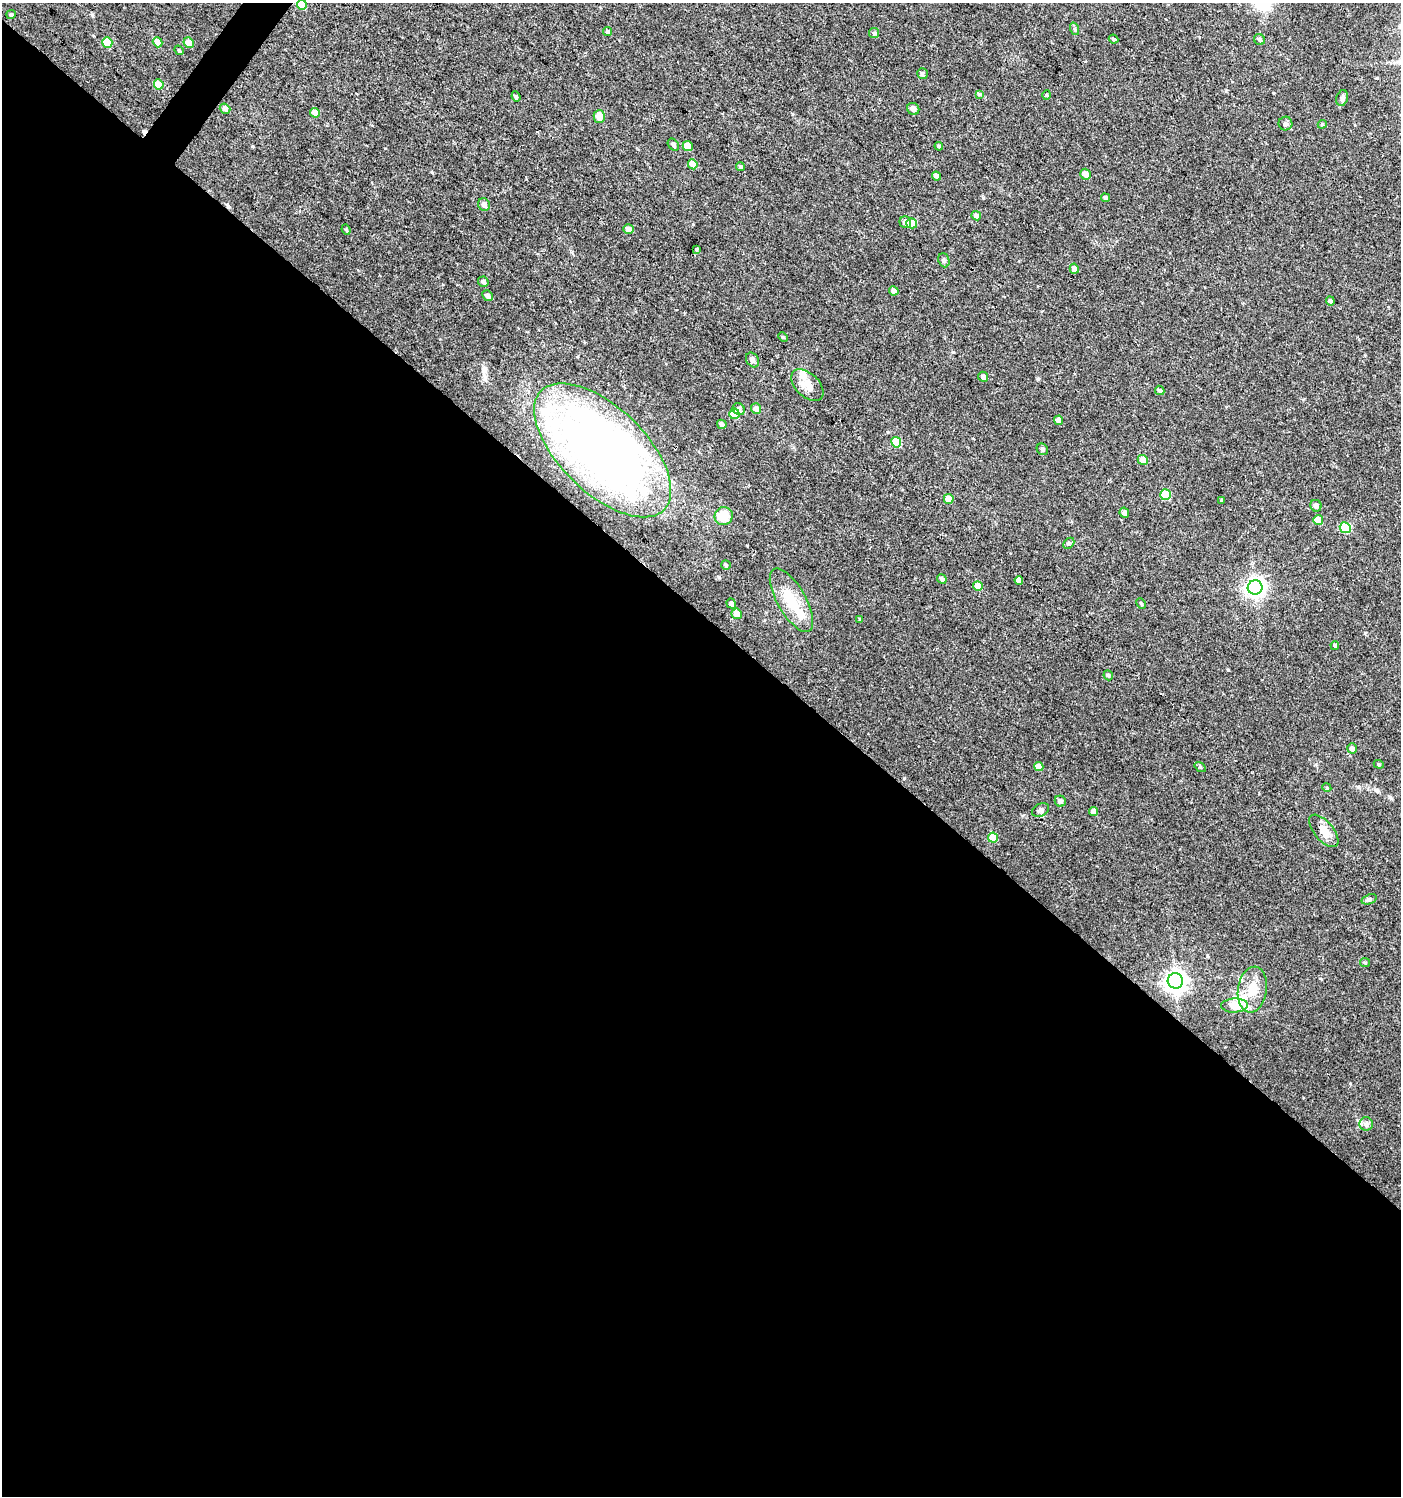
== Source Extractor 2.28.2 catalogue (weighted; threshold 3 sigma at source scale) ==
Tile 14 of 4 x 4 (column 2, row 4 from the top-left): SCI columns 1644-3042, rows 2-1495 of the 6018 x 5985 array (HDU 1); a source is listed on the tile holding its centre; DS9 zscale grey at full resolution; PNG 1403 x 1498 px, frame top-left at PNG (2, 3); each listed source drawn as its Kron ellipse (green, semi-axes under 4 px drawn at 4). Shown black and unused: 59% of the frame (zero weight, under 3 of 4 exposures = <1% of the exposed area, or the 3 px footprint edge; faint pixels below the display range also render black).
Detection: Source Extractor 2.28.2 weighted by HDU 2 'WHT'; one run over the whole footprint, this tile lists its part. Background 0.0233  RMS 0.004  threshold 0.018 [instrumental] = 3 sigma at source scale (4.5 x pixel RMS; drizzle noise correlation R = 1.50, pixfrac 1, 0.0396/0.0396 arcsec/px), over >= 5 px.
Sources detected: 101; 1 inside a brighter object's white glare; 2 cosmic-ray / hot-pixel residue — neither listed nor drawn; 3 inside a brighter listed object's ellipse — not listed separately; the other 95 listed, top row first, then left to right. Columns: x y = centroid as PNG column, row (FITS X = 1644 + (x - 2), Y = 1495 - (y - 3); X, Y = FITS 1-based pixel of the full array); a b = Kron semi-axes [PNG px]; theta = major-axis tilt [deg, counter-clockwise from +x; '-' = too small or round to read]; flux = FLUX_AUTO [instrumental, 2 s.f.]
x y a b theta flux
302 5 5 5 - 8.7
11 14 5 4 - 0.83
1075 29 6 4 -71 0.59
608 32 5 4 - 0.74
874 33 5 5 - 0.63
1114 39 5 3 - 0.51
1259 40 6 5 - 1
107 42 5 5 - 9.8
158 42 5 4 - 4.2
189 42 5 5 - 3.2
179 50 5 4 - 0.49
922 74 5 5 - 0.96
159 84 5 5 - 6.8
979 94 4 4 - 0.48
1047 95 5 3 - 0.35
516 97 5 4 - 0.75
1342 98 8 5 74 0.94
225 109 5 5 - 1.5
913 109 6 5 - 1.6
315 113 5 4 - 3
599 117 6 5 - 4.1
1285 123 7 7 - 0.99
1322 124 4 4 - 0.5
673 145 6 5 - 1.1
688 146 5 4 - 5.5
939 146 4 4 - 0.61
693 164 5 4 - 4
740 167 4 4 - 0.8
1085 174 5 5 - 2.5
936 176 5 4 - 1.2
1105 198 4 4 - 0.88
484 205 7 5 -56 1.6
976 216 5 4 - 1.5
905 222 6 5 - 1.8
912 223 5 5 - 4.9
628 229 5 4 - 2.3
346 230 5 4 - 0.51
696 249 3 3 - 0.45
944 260 7 5 -68 0.78
1074 269 5 4 - 2.1
483 282 5 5 - 0.89
894 291 5 4 - 1.7
488 296 5 5 - 1.3
1330 301 4 4 - 1
783 337 5 3 - 0.41
752 360 8 6 -57 1.4
983 377 5 5 - 1.7
807 385 19 11 -44 5
1160 390 5 4 - 0.73
739 409 6 5 - 1.6
756 409 5 5 - 2
734 414 5 5 - 9.1
1059 420 5 4 - 2.4
722 424 5 4 - 1.2
896 442 5 5 - 11
1042 449 6 5 - 0.85
603 450 86 43 -44 250
1143 460 5 5 - 3.3
1166 495 5 5 - 15
949 499 5 4 - 5.5
1222 500 3 3 - 0.42
1316 506 6 5 - 1.5
1124 513 5 4 - 1.6
724 516 9 9 - 8.7
1318 520 5 4 - 6.2
1345 528 5 5 - 23
1069 543 6 4 44 0.67
726 565 5 4 - 0.58
942 579 5 4 - 0.85
1019 580 4 4 - 1.8
978 586 5 4 - 5.1
1255 587 7 7 - 200
791 600 36 14 -60 12
731 604 5 4 - 1.5
1141 604 6 4 -63 0.5
737 614 5 5 - 3.8
860 619 4 4 - 0.39
1335 645 4 4 - 0.62
1108 675 5 4 - 0.73
1352 748 5 4 - 1.6
1379 764 5 4 - 0.47
1039 766 4 4 - 3.4
1200 767 6 4 -35 0.5
1327 788 4 3 - 0.34
1060 801 6 5 - 1.5
1040 810 9 6 30 1.3
1094 811 4 4 - 2.2
1324 831 20 9 -50 4.5
993 838 5 5 - 7.8
1369 899 8 5 21 0.87
1365 963 5 4 - 0.44
1175 981 7 7 - 290
1252 990 23 14 82 7.9
1235 1005 13 7 3 9.3
1366 1124 7 6 - 1.3
Overlapping masked pixels (flux is a lower limit): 1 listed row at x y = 603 450
Isophote crosses this tile's border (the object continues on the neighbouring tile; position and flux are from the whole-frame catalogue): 1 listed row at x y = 302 5
Unlisted compact peaks at least as high as the median listed source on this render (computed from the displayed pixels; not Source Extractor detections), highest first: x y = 1228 670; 719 577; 1038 379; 1365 633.